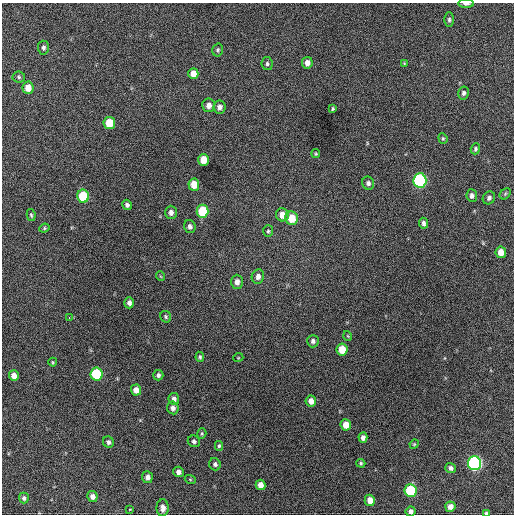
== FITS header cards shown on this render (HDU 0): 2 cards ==
NAXIS1  =                  512 / Axis length
NAXIS2  =                  512 / Axis length

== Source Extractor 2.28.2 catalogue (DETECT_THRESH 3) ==
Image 512 x 512 px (HDU 0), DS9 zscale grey, 1 PNG px = 1 image px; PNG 516 x 516 px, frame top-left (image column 1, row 512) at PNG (2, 3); each listed source drawn as its Kron ellipse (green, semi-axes under 4 px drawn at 4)
Background 436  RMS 20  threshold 60.2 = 3 sigma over >= 5 px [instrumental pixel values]
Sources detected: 80; all 80 listed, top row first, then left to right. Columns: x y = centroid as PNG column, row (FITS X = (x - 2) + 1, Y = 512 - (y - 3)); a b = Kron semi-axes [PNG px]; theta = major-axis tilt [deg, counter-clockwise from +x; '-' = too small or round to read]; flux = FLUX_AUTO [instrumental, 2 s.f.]
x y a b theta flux
466 4 8 3 -2 4500
449 20 7 5 89 2900
43 48 7 5 -86 3400
218 50 6 5 - 2200
307 63 6 5 - 7200
404 63 4 3 - 1200
267 64 6 5 - 2700
193 74 5 5 - 11000
19 77 6 5 - 2400
28 88 6 5 - 14000
463 93 6 5 - 3300
209 105 7 6 - 6700
219 107 6 6 - 5200
333 109 3 3 - 1800
109 123 6 6 - 33000
443 138 5 4 - 1700
475 149 6 4 69 2600
316 154 4 4 - 1500
203 160 6 5 - 18000
420 180 7 6 - 190000
368 183 7 6 - 3700
194 185 6 5 - 19000
505 194 6 4 47 2000
83 196 6 6 - 58000
472 196 6 5 - 4300
489 198 7 6 - 3700
127 205 5 4 - 3700
202 211 6 6 - 45000
171 212 6 5 - 5400
31 215 6 4 -78 2000
282 215 6 6 - 13000
292 218 7 6 - 23000
424 223 5 4 - 3900
190 227 6 5 - 4500
44 228 5 4 - 1800
268 231 6 5 - 2300
501 252 6 5 - 12000
160 276 5 3 - 1100
258 277 7 6 - 5800
237 282 7 6 - 6900
129 303 5 5 - 5300
69 317 3 2 - 3100
166 317 6 5 - 2300
348 336 5 3 - 1100
313 341 6 6 - 4000
342 349 6 5 - 22000
200 357 5 4 - 2300
238 358 5 3 - 1100
53 362 4 4 - 1400
96 374 6 6 - 77000
158 375 5 5 - 3500
14 376 5 4 - 10000
136 390 5 5 - 9400
174 399 6 5 - 5900
311 401 5 5 - 8900
173 408 6 5 - 6100
346 425 5 5 - 13000
202 434 5 4 - 1700
363 438 5 4 - 5500
194 441 6 5 - 3400
108 442 6 5 - 3200
414 444 5 4 - 1600
219 446 5 4 - 1900
361 463 4 3 - 1800
474 463 7 6 - 230000
215 464 6 5 - 3200
451 468 5 5 - 4100
178 472 5 5 - 5600
147 477 6 5 - 5800
190 479 5 3 - 1300
260 485 5 5 - 9400
411 490 6 6 - 76000
92 496 5 5 - 6900
24 498 5 5 - 3400
370 500 6 5 - 14000
450 507 5 5 - 8300
163 508 8 6 90 7500
130 509 4 2 - 810
410 512 5 5 - 4500
486 513 4 3 - 2800
At the frame edge (FLAGS 8, measured only in part): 3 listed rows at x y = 466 4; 410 512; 486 513